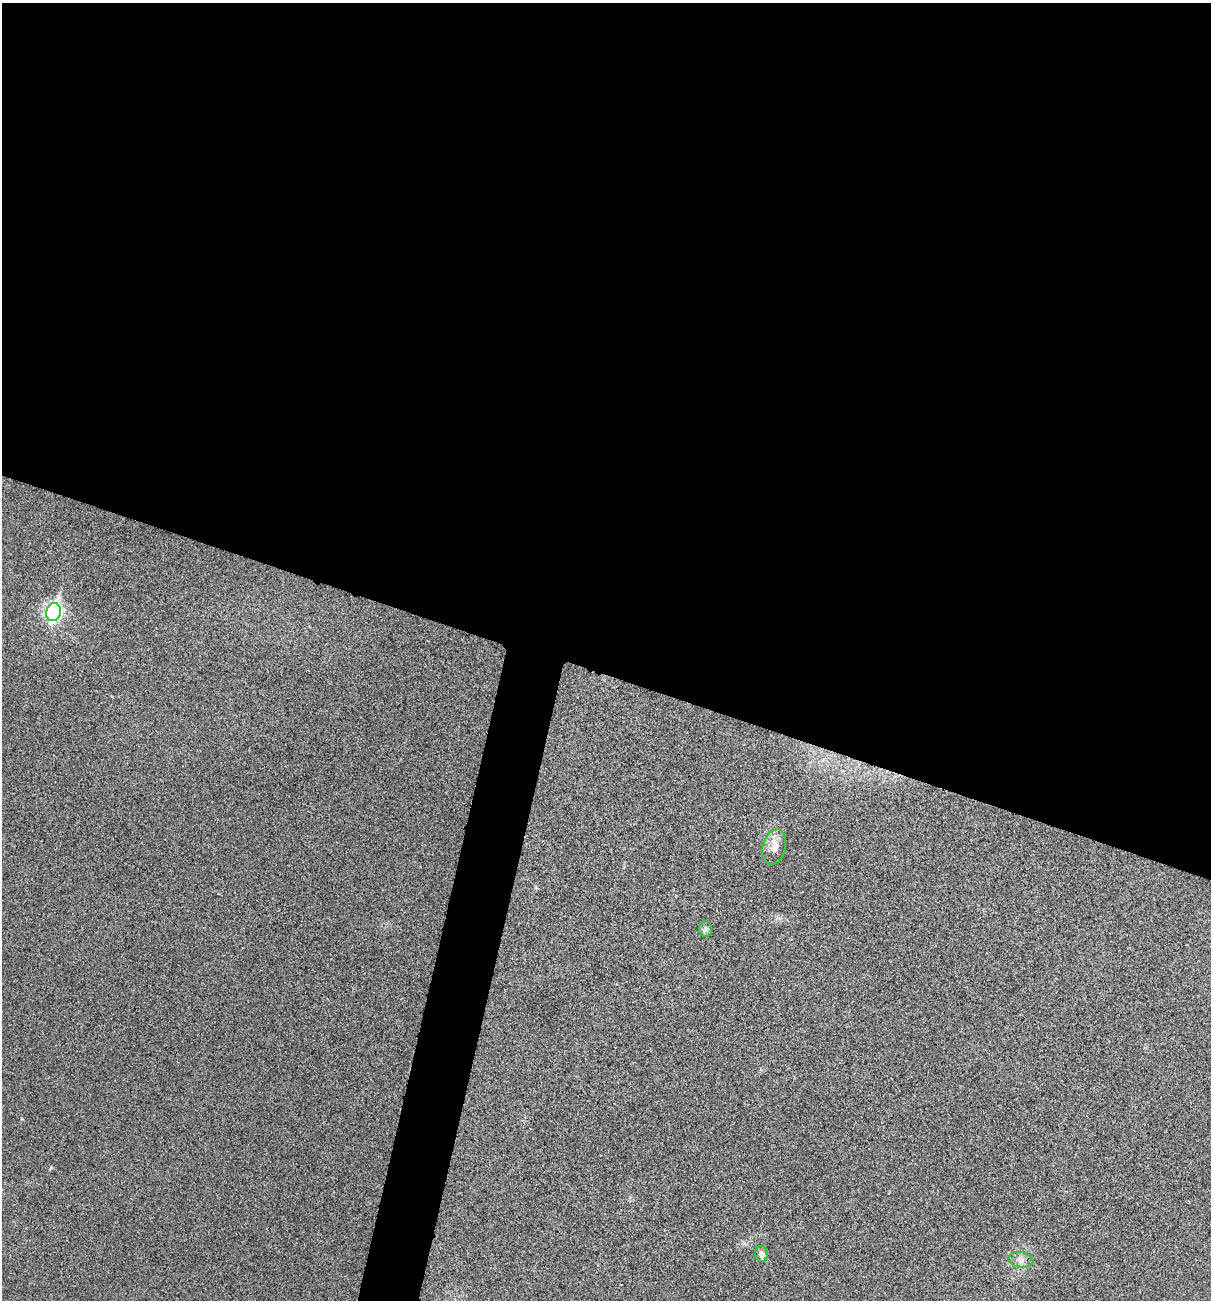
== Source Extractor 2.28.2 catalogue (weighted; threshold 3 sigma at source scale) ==
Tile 3 of 4 x 4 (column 3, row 1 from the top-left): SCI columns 2549-3757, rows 3902-5199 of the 5220 x 5205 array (HDU 1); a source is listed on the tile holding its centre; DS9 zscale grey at full resolution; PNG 1213 x 1302 px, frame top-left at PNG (2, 3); each listed source drawn as its Kron ellipse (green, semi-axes under 4 px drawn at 4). Shown black and unused: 54% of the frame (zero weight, under 3 of 4 exposures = <1% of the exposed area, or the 3 px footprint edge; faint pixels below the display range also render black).
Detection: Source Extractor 2.28.2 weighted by HDU 2 'WHT'; one run over the whole footprint, this tile lists its part. Background 0.0264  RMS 0.0059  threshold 0.0265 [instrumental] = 3 sigma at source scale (4.5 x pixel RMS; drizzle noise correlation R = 1.50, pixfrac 1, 0.05/0.05 arcsec/px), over >= 5 px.
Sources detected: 5; all 5 listed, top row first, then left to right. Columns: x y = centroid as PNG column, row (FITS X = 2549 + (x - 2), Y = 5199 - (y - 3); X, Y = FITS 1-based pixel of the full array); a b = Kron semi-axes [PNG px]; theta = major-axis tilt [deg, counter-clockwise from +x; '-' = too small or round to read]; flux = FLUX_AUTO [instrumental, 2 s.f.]
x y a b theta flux
53 612 9 7 74 180
774 847 18 11 75 6.2
705 929 8 6 -90 1.7
761 1254 8 6 -75 3.1
1021 1260 12 7 -9 3.3